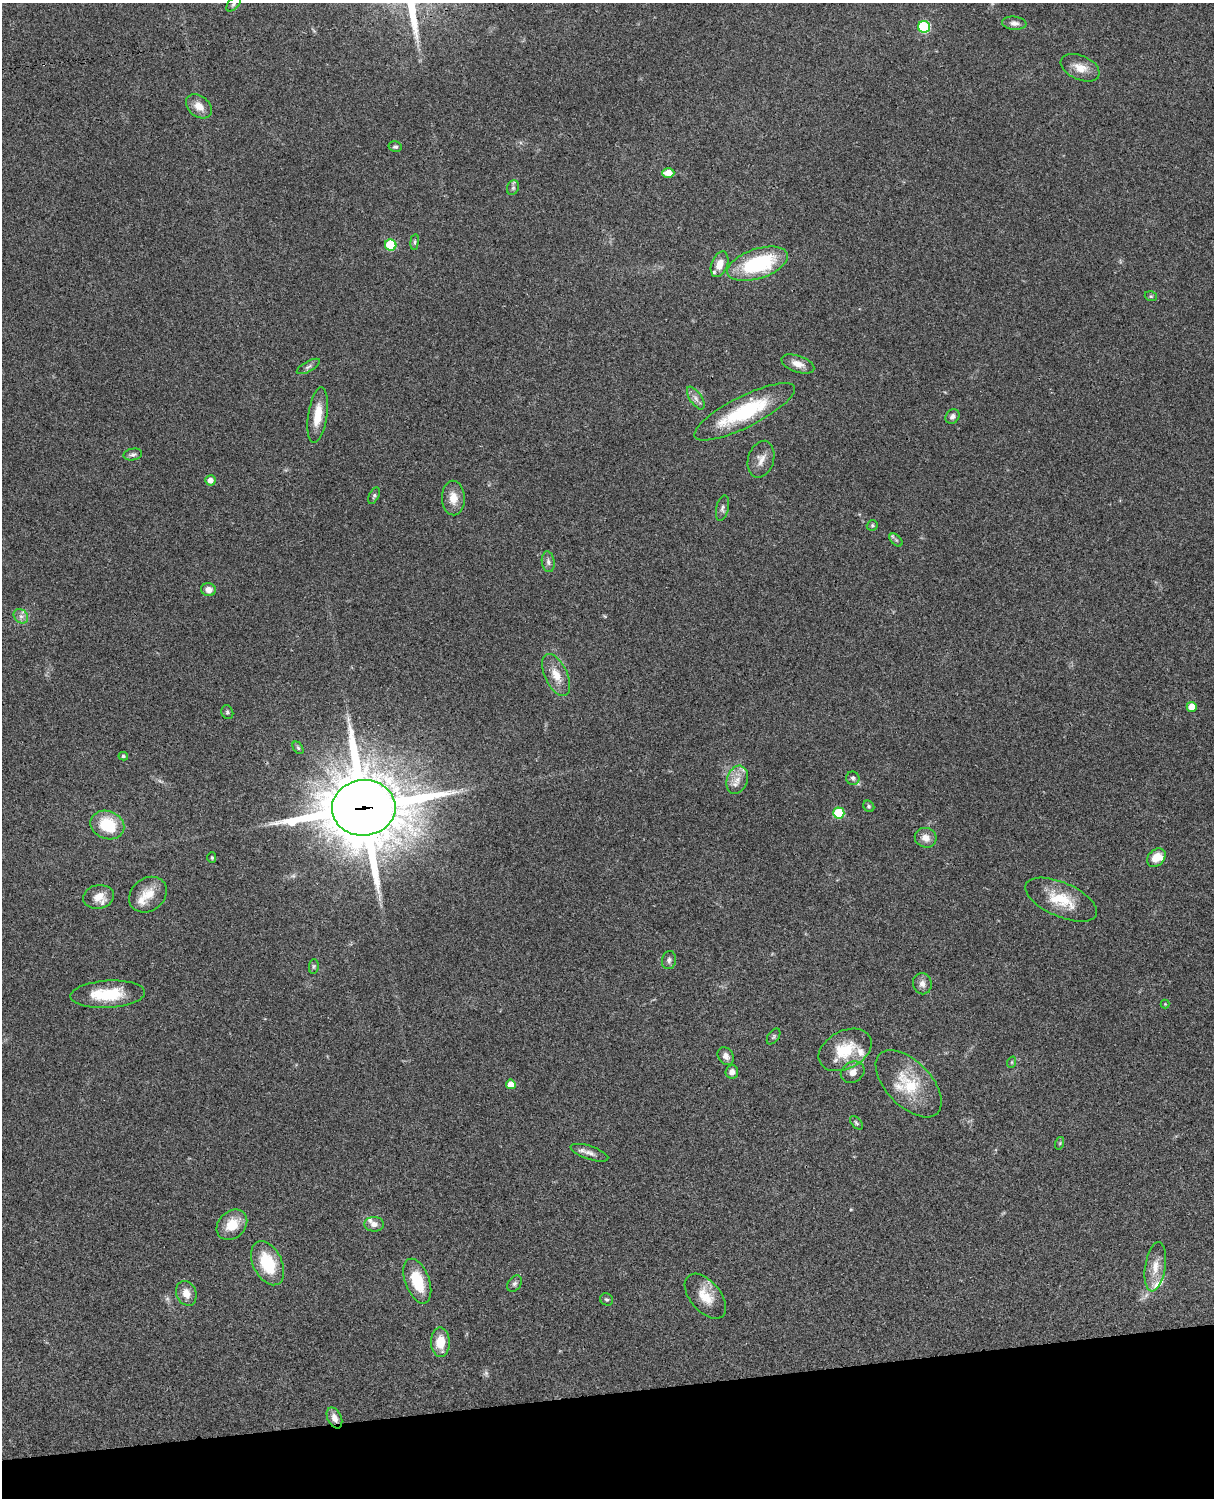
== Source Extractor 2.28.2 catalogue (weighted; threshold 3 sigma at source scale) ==
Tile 10 of 4 x 3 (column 2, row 3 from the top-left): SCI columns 1333-2544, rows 277-1772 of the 5088 x 4927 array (HDU 1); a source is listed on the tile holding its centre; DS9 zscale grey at full resolution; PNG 1216 x 1500 px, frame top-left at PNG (2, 3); each listed source drawn as its Kron ellipse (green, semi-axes under 4 px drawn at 4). Shown black and unused: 7% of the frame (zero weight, under 3 of 4 exposures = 6% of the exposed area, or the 3 px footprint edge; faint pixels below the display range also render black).
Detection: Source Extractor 2.28.2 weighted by HDU 2 'WHT'; one run over the whole footprint, this tile lists its part. Background 0.077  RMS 0.0059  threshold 0.0263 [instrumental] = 3 sigma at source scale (4.5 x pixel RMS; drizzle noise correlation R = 1.50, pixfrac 1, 0.05/0.05 arcsec/px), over >= 5 px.
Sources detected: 82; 1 too faint to see at this stretch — neither listed nor drawn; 7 inside a brighter listed object's ellipse — not listed separately; the other 74 listed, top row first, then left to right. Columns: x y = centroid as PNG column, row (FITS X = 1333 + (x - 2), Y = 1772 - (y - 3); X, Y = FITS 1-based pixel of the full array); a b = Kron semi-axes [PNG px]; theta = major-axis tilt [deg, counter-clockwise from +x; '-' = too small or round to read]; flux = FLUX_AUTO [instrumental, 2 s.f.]
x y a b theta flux
233 4 8 5 46 1.2
1014 23 12 6 -5 2.6
924 27 6 6 - 45
1080 68 20 12 -24 7.5
199 106 14 10 -39 5.9
395 147 6 5 - 1.2
668 173 6 5 - 6.6
513 188 7 5 68 1.4
415 242 8 4 82 1
391 245 6 5 - 26
720 264 13 8 69 6.3
758 264 31 15 18 50
1151 296 6 4 -20 0.86
798 364 17 8 -19 5.3
308 366 13 5 29 1.7
696 398 13 6 -56 2.7
745 412 56 15 27 44
318 415 28 9 82 11
952 416 8 6 48 2.1
133 455 9 6 11 1.8
761 459 19 13 74 5.3
210 480 5 5 - 3.5
374 496 9 5 65 1.1
453 498 17 11 -88 7.6
722 508 13 6 77 2.1
872 525 6 5 - 0.89
896 540 8 4 -45 1.2
548 562 10 6 -82 2.2
208 590 7 6 - 4.3
21 616 8 6 -42 2.2
556 675 23 11 -65 9
1192 707 5 5 - 8.2
227 712 7 5 -67 1.2
298 748 7 4 -55 0.96
123 756 4 3 - 0.96
853 778 7 6 - 1.5
737 780 14 10 71 6
869 806 6 5 - 0.93
364 808 32 28 5 5100
839 813 5 5 - 30
107 825 17 14 -22 23
926 838 11 9 -22 5
212 858 5 4 - 0.69
1156 858 10 8 44 8.5
148 895 20 16 37 10
98 897 15 11 10 7.5
1061 900 38 17 -24 20
669 960 9 7 77 1.8
314 966 7 5 84 0.89
922 984 10 9 - 3.4
108 994 37 13 3 23
1165 1004 4 4 - 0.49
774 1036 9 5 55 1.1
845 1050 28 19 27 20
726 1056 9 7 -53 3
1012 1062 6 3 72 0.61
732 1072 7 6 - 3
853 1072 12 10 32 4.3
511 1084 5 5 - 6.9
909 1084 41 22 -46 25
856 1123 8 4 -46 0.97
1060 1143 6 4 72 0.78
589 1153 20 6 -18 3.4
374 1224 10 7 -5 3.2
232 1225 17 13 44 12
267 1263 23 14 -63 23
1155 1267 25 10 81 8
417 1281 23 12 -69 20
514 1284 9 6 56 1.6
186 1293 13 10 -67 5.4
705 1296 26 15 -50 11
607 1299 7 5 -33 1.1
440 1342 15 9 -89 11
334 1418 11 7 -64 4.4
Overlapping masked pixels (flux is a lower limit): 2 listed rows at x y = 364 808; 334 1418